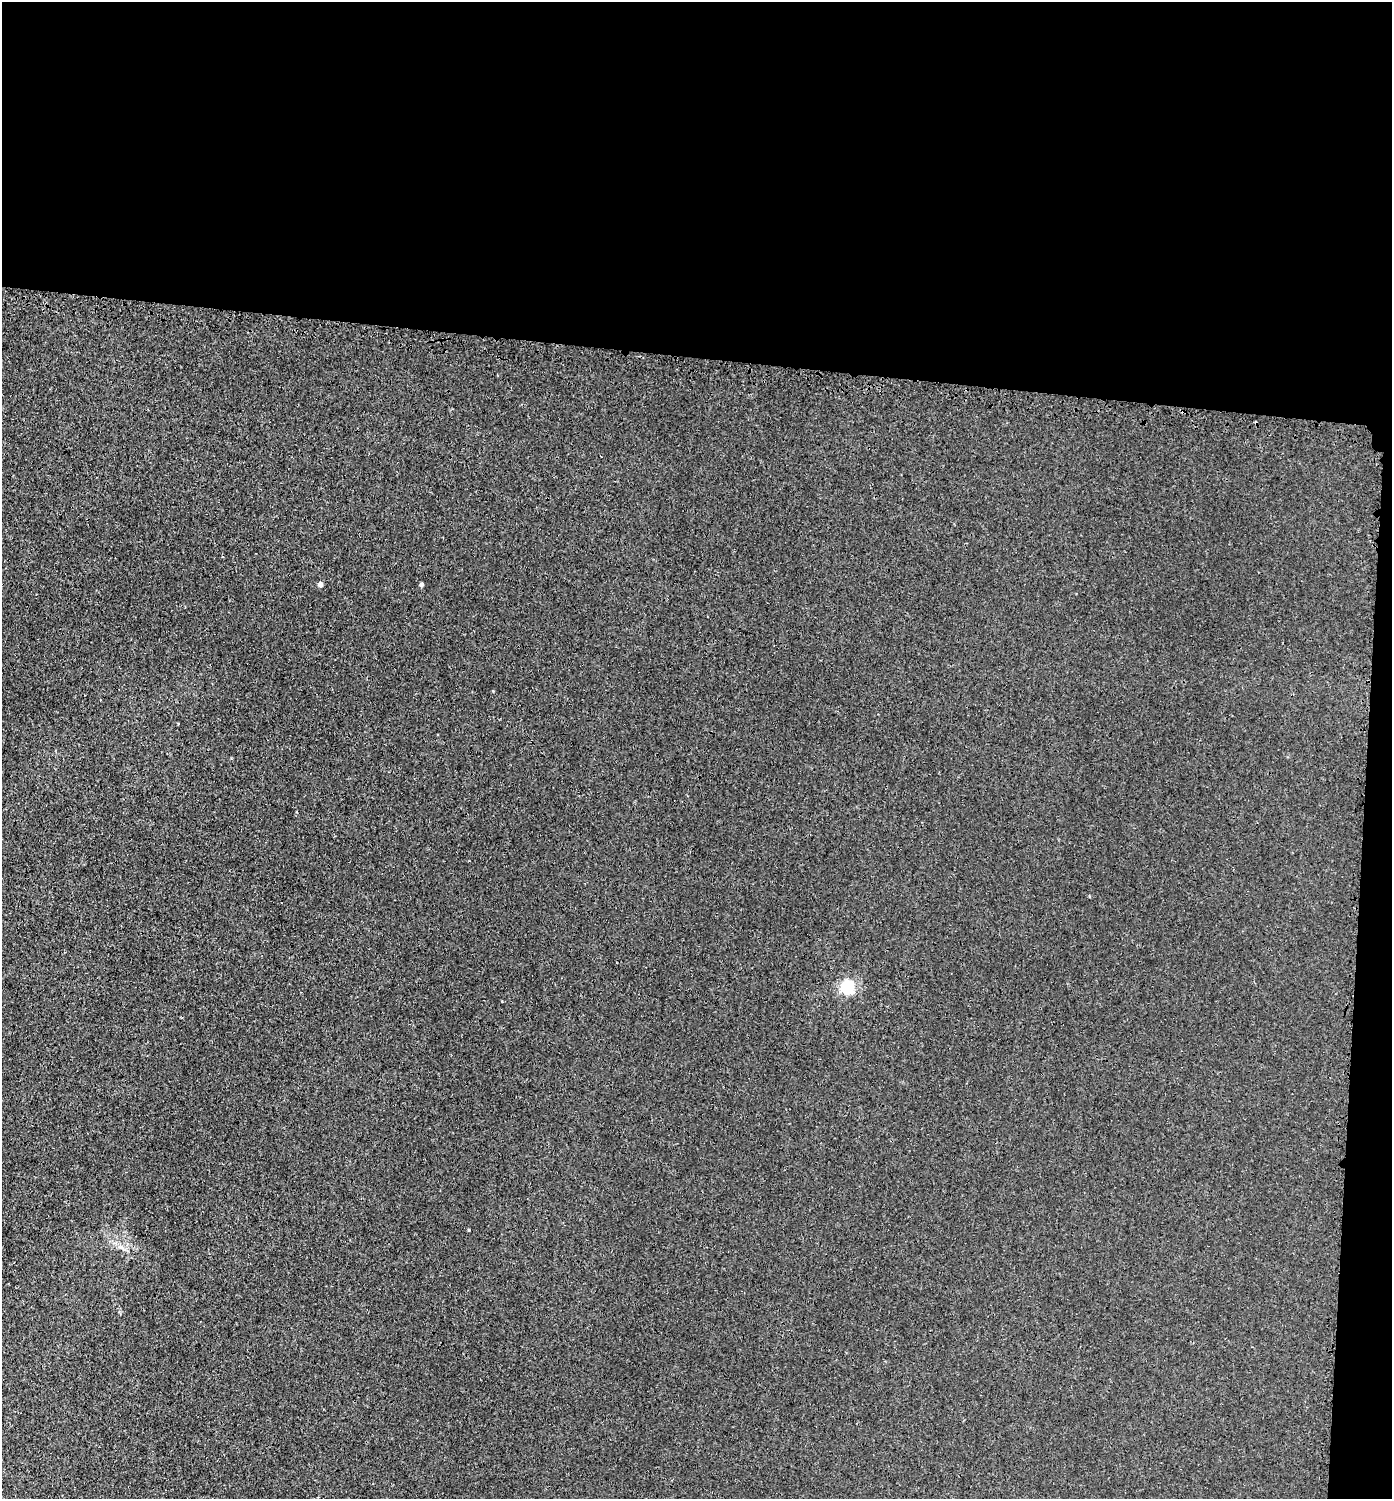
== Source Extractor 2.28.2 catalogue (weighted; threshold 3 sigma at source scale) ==
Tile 3 of 3 x 3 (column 3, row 1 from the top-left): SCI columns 3060-4449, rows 3046-4542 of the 4623 x 4592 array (HDU 1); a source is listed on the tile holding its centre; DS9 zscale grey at full resolution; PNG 1394 x 1501 px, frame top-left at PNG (2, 2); no overlay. Shown black and unused: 26% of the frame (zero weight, under 3 of 4 exposures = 7% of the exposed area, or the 3 px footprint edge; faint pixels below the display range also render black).
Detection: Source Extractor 2.28.2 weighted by HDU 2 'WHT'; one run over the whole footprint, this tile lists its part. Background 0.00902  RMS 0.0024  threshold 0.0108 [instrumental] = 3 sigma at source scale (4.5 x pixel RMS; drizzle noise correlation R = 1.50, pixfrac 1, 0.05/0.05 arcsec/px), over >= 5 px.
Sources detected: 5; all 5 listed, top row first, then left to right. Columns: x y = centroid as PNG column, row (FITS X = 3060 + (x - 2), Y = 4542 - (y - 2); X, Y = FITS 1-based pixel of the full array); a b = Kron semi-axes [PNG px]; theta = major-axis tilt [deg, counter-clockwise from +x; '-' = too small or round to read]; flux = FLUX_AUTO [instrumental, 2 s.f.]
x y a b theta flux
320 584 5 4 - 1.1
421 585 4 4 - 0.62
1089 896 3 3 - 0.28
847 987 6 6 - 42
469 1230 3 2 - 0.21